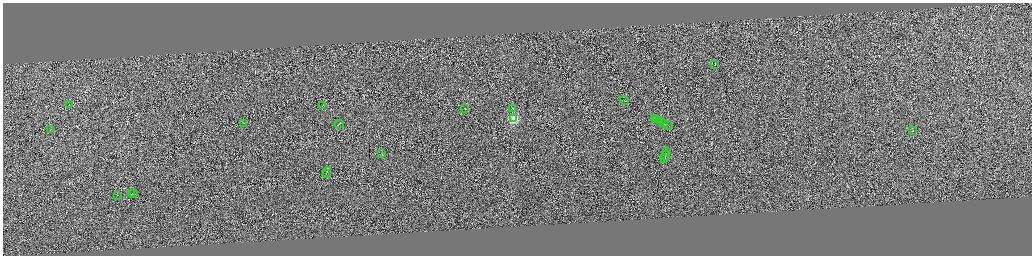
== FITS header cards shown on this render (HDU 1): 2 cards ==
NAXIS1  =                 4117
NAXIS2  =                 1015

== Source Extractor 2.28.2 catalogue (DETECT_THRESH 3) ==
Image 4117 x 1015 px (HDU 1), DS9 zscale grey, zoomed out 1/4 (1 PNG px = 4 x 4 image px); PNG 1034 x 258 px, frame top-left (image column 1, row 1013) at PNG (3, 3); each listed source drawn as its Kron ellipse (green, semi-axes under 4 px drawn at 4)
Background -0.0071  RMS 2.9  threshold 8.83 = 3 sigma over >= 5 px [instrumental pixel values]
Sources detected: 411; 386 cannot appear on this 1/4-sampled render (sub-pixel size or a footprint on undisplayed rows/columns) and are neither listed nor drawn; the other 25 listed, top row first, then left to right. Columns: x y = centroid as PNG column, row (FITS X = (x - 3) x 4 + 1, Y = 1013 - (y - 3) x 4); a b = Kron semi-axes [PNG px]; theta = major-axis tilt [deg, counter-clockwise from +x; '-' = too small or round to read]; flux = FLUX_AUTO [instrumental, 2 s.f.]
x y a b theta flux
715 65 2 1 - 6700
625 101 5 1 - 16000
70 105 2 1 - 13000
323 106 2 1 - 5600
513 108 2 1 - 7100
465 109 2 1 - 7400
514 119 2 2 - 100000
655 119 2 1 - 7400
657 120 2 1 - 9500
660 121 4 1 - 13000
244 123 2 1 - 4000
663 123 5 1 - 23000
340 124 4 1 - 16000
668 125 5 1 - 26000
51 130 2 1 - 4700
913 131 2 1 - 6500
667 151 3 1 - 12000
382 154 2 1 - 9700
666 156 5 1 - 24000
665 159 4 1 - 17000
327 172 5 1 - 41000
327 174 2 1 - 9100
132 194 3 1 - 15000
134 194 2 1 - 8000
118 195 2 1 - 5900
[386 sub-pixel or undisplayed-footprint detections neither listed nor drawn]